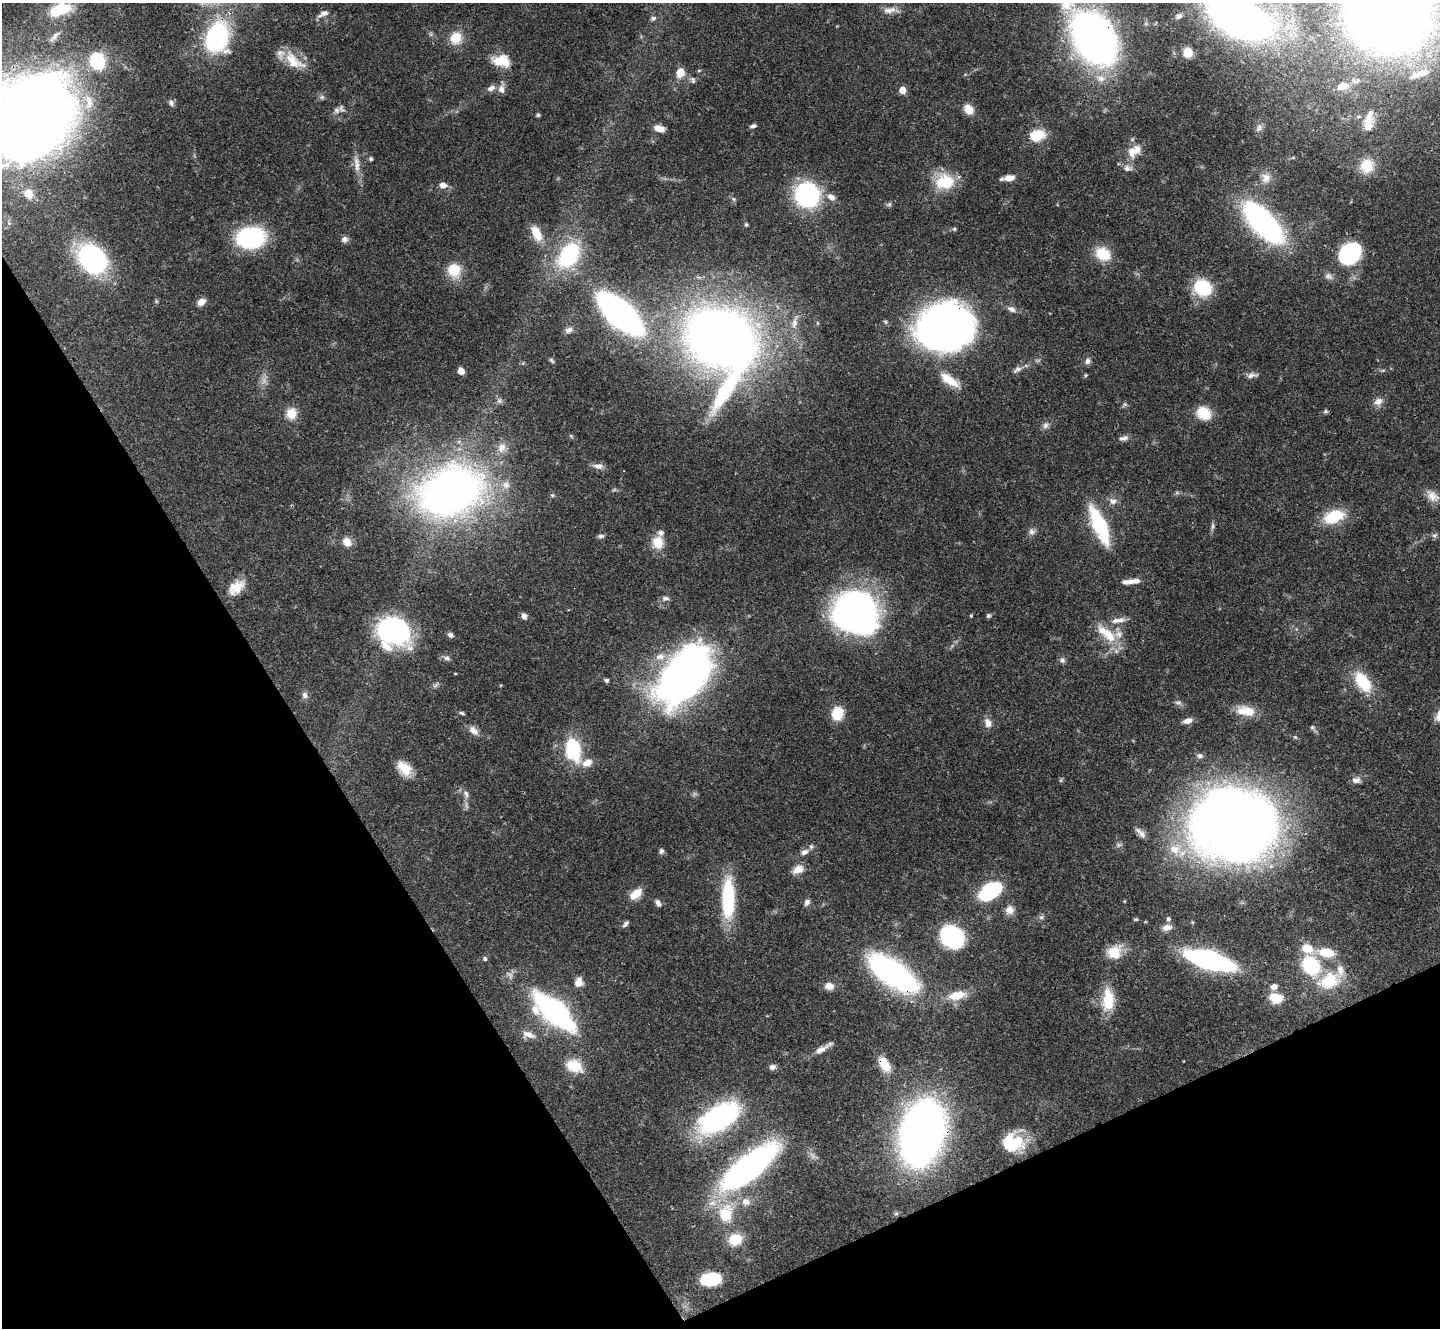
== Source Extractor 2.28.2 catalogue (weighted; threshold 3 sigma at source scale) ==
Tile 14 of 4 x 4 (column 2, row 4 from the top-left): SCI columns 1445-2882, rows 293-1618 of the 5761 x 5752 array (HDU 1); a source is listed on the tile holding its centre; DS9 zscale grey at full resolution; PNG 1442 x 1330 px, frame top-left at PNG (2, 3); no overlay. Shown black and unused: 27% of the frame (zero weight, under 3 of 4 exposures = <1% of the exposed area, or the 3 px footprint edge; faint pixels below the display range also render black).
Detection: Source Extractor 2.28.2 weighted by HDU 2 'WHT'; one run over the whole footprint, this tile lists its part. Background 0.0707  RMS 0.0033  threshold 0.015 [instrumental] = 3 sigma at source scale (4.5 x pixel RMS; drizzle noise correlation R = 1.50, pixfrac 1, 0.05/0.05 arcsec/px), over >= 5 px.
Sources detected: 200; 3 too faint to see at this stretch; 3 inside a brighter object's white glare — not listed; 12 inside a brighter listed object's ellipse — not listed separately; the other 182 listed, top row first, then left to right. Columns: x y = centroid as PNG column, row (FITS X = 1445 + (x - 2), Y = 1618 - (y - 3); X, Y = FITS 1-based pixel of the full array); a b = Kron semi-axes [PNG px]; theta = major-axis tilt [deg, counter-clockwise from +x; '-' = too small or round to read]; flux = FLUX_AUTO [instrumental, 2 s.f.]
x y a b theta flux
60 9 29 14 18 15
889 10 20 8 9 2.7
1391 11 55 53 43 660
323 13 16 6 29 1.7
1179 16 8 6 25 1.1
1238 17 44 23 -25 210
653 18 8 5 19 0.85
54 37 23 7 49 2.7
456 38 16 14 53 6.4
1094 38 37 24 -56 250
217 39 30 22 76 45
1188 52 8 8 - 5.1
97 61 12 10 -66 25
294 61 33 15 -38 8.1
501 61 23 14 -10 7.3
699 70 6 3 19 0.35
680 72 10 9 - 4.2
1419 74 33 9 19 5.6
1100 78 13 10 -15 3.5
693 80 10 7 -58 1
1342 86 17 10 18 4.2
491 88 11 7 24 1.7
501 88 16 8 87 2.2
902 90 5 5 - 5.4
322 97 7 7 - 0.87
89 102 25 12 -85 6.9
171 103 8 7 - 1
968 109 11 9 -53 4.2
336 110 11 9 17 1.9
538 115 5 4 - 0.62
32 116 61 49 58 690
1368 125 22 12 85 4.8
753 126 7 4 19 0.88
1259 128 11 7 74 1.4
659 129 9 6 -18 3.9
1037 135 14 10 15 9.8
1133 152 19 15 25 5.5
371 159 5 4 - 0.61
357 166 17 8 -89 3
1367 166 17 16 - 8.1
1009 178 14 7 7 2.7
1266 178 16 12 78 3.7
945 181 26 22 -4 11
443 185 8 6 -9 2.4
28 194 13 11 -42 3.7
807 195 19 18 - 50
831 197 10 7 -40 2.4
733 199 7 5 -24 0.68
889 204 8 5 29 0.76
1263 223 37 16 -47 110
746 225 6 4 -90 0.5
954 229 6 5 - 0.57
536 233 21 11 -65 5.7
251 238 26 19 6 39
345 239 9 8 - 1.3
1103 254 18 15 -30 8.7
1350 254 18 14 47 51
569 255 30 19 53 32
92 259 19 15 -45 96
454 270 16 15 - 8.7
1328 276 12 8 -27 1.6
1203 288 20 17 -33 16
156 301 6 4 -72 0.44
201 302 9 6 34 2.9
1011 309 11 7 -30 1.6
620 314 32 14 -42 150
794 322 19 7 75 3
935 329 46 38 -10 210
569 330 11 8 23 1.6
720 337 47 36 -23 410
552 360 9 4 -45 0.57
1087 361 8 6 56 1.4
1017 369 14 7 36 1.6
1383 370 6 4 19 0.44
461 371 5 5 - 4.1
1085 375 5 4 - 0.44
1252 375 18 7 8 1.7
949 380 28 10 -35 6.9
726 389 66 15 58 33
500 401 8 7 - 1
1378 402 14 9 23 2.2
1125 404 7 6 - 0.69
1325 411 7 5 22 0.6
291 413 14 13 - 4.8
1204 413 19 15 -29 6.6
1046 425 11 8 50 1.5
571 436 6 4 -72 0.4
1124 438 14 6 10 1.4
502 448 14 11 75 3.3
598 466 15 7 -6 1.9
506 485 11 11 - 2.8
450 492 40 28 20 290
1177 493 6 4 -18 0.53
1433 496 17 12 -31 3.7
1113 501 11 8 -23 1.8
1334 517 23 14 19 13
1100 525 36 12 -66 29
1213 526 11 4 89 0.94
1032 531 9 8 - 1.4
1434 535 8 6 32 0.85
601 536 9 5 4 0.85
347 542 11 9 -58 3.4
658 542 15 13 -80 6.1
1133 581 19 7 6 2.6
236 587 22 14 41 6
665 598 11 6 1 1.2
857 612 35 31 -37 180
524 616 7 6 - 1.6
971 616 4 4 - 0.34
988 616 5 5 - 0.73
1120 620 17 8 14 2.7
394 632 36 30 -49 46
1109 634 33 13 -48 9.7
450 635 7 5 -33 1.1
660 656 14 10 13 3.7
447 658 9 6 -24 1.2
1062 660 8 7 - 1
455 674 3 2 - 0.32
683 677 40 24 50 300
606 680 6 5 - 0.67
1363 682 21 12 -54 15
305 695 10 8 -87 1.3
1246 711 25 12 -10 6.5
462 713 7 4 -21 0.61
837 713 13 11 77 8.6
1188 721 10 6 14 2.4
988 723 13 9 -68 2.4
1312 727 5 5 - 0.53
473 730 13 8 -43 2.5
1295 737 6 5 - 0.51
573 749 30 18 -79 19
1200 756 8 7 - 1
404 768 19 13 -46 6.1
1061 780 6 4 71 0.45
1356 780 12 8 2 1.7
466 794 13 7 -67 1.7
1233 824 58 52 -16 500
1140 833 18 7 -45 2
1175 849 19 14 -21 7.4
661 851 7 6 - 0.87
804 852 12 7 28 1.7
798 869 15 10 25 3.3
990 891 26 14 33 24
636 894 18 10 40 4
728 898 41 12 90 27
1124 901 3 3 - 0.29
807 902 9 7 61 1.3
658 903 10 6 -55 1.3
1010 910 11 10 - 2.7
1041 917 8 6 21 0.87
1168 919 7 6 - 0.83
625 924 9 5 51 0.96
1167 927 13 8 10 2.2
952 937 20 17 -44 40
1307 948 12 9 -27 6.6
1114 952 19 16 36 7.4
1326 952 17 9 -10 8.1
485 959 5 5 - 0.62
1209 960 38 11 -16 98
1311 965 17 14 -44 24
892 973 44 19 -34 110
1329 981 29 19 21 14
578 982 12 9 75 2.6
829 986 11 9 -9 2.9
1274 987 8 7 - 2
957 995 21 10 11 6.9
1276 998 10 8 -18 9.6
1108 1000 23 12 88 12
554 1012 28 12 -41 140
528 1035 20 9 -14 2.9
822 1049 26 6 31 3.3
884 1064 20 10 -57 6.4
574 1066 20 15 -24 7.1
772 1067 9 7 4 1.3
718 1118 38 20 33 73
922 1133 39 25 76 320
1013 1146 27 17 19 13
748 1168 55 18 38 130
746 1202 11 10 - 2.7
726 1214 27 20 83 13
735 1239 13 11 21 7.8
710 1279 18 11 7 14
Overlapping masked pixels (flux is a lower limit): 9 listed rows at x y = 1094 38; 32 116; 935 329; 450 492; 1233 824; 892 973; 884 1064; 922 1133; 748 1168
Isophote crosses this tile's border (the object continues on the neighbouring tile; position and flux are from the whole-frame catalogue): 6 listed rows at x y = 60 9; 1391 11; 1238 17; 1094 38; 1419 74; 32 116